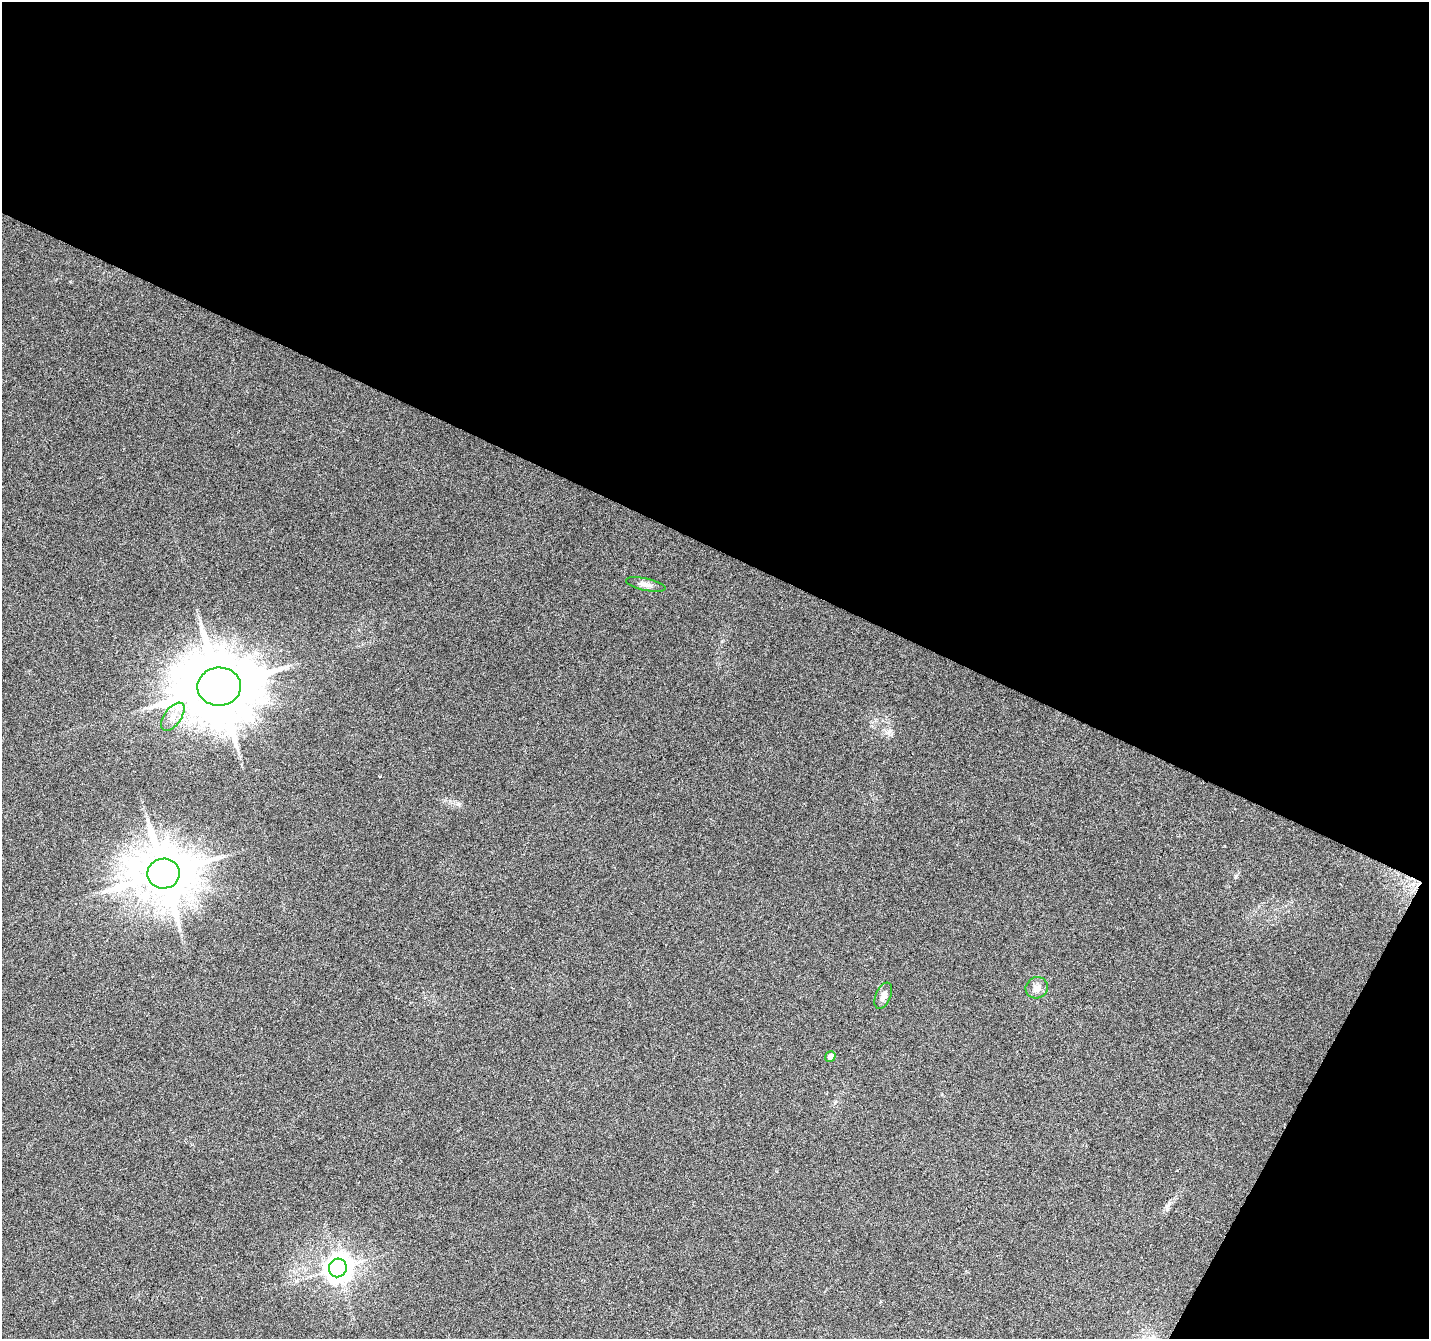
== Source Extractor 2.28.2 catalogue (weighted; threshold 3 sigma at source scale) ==
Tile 2 of 2 x 2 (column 2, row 1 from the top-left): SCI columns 1427-2853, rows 1460-2796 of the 2853 x 2901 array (HDU 1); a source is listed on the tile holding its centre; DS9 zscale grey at full resolution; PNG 1431 x 1341 px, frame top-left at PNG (2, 2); each listed source drawn as its Kron ellipse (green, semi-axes under 4 px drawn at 4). Shown black and unused: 44% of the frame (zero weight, under 3 of 6 exposures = <1% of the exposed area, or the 3 px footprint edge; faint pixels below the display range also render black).
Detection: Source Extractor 2.28.2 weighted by HDU 2 'WHT'; one run over the whole footprint, this tile lists its part. Background 0.074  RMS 0.0066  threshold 0.027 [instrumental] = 3 sigma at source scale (4.09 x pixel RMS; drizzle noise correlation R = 1.36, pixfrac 0.8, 0.0396/0.0396 arcsec/px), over >= 5 px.
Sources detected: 9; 1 long thin detection or spike segment (spike, bleed or trail) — neither listed nor drawn; the other 8 listed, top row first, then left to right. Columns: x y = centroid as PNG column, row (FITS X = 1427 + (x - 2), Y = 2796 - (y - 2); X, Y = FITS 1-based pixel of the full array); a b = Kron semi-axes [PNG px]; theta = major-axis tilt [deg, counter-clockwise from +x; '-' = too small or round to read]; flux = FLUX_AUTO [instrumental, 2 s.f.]
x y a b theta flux
646 584 20 6 -12 3.5
219 687 22 19 2 5800
173 717 16 8 54 6.2
163 874 16 15 - 3700
1037 988 11 10 - 4.3
883 996 14 7 67 3.9
830 1056 5 5 - 3.1
338 1268 9 9 - 730